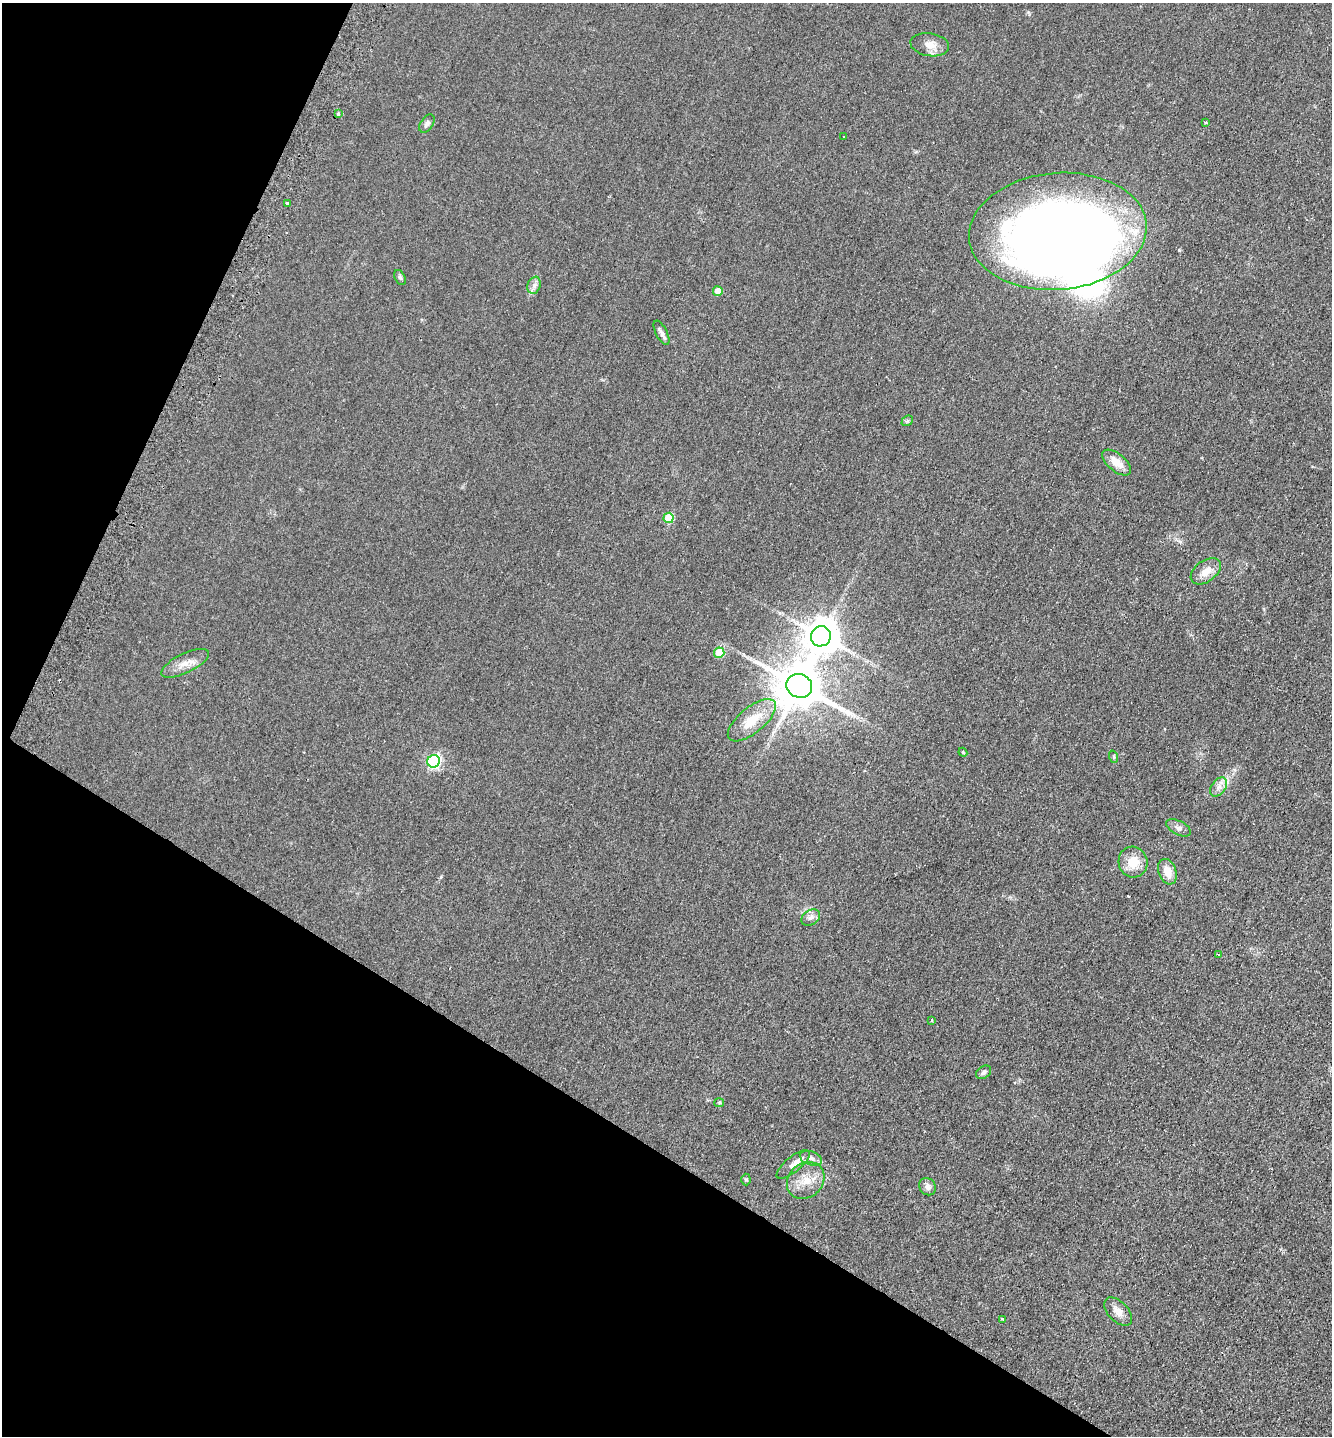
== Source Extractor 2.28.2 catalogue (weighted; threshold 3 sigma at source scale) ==
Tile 9 of 4 x 4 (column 1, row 3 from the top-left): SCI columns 318-1647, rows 1453-2886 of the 5819 x 5771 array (HDU 1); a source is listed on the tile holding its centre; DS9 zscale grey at full resolution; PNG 1334 x 1438 px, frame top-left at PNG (2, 3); each listed source drawn as its Kron ellipse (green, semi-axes under 4 px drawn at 4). Shown black and unused: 27% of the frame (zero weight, under 2 of 3 exposures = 2% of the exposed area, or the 3 px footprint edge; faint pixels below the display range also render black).
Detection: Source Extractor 2.28.2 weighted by HDU 2 'WHT'; one run over the whole footprint, this tile lists its part. Background 0.0324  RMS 0.0069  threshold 0.0311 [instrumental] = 3 sigma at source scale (4.5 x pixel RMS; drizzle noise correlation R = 1.50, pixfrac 1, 0.05/0.05 arcsec/px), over >= 5 px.
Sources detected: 40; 1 inside a brighter object's white glare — neither listed nor drawn; the other 39 listed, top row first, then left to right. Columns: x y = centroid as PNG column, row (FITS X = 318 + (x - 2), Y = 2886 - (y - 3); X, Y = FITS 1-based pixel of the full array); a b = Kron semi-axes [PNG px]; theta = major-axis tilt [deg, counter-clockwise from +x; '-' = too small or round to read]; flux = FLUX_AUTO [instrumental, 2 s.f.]
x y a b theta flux
930 45 19 11 -8 7.1
338 113 4 3 - 1.5
1206 123 3 3 - 0.96
427 124 10 6 54 2.1
844 137 3 3 - 1.5
287 203 3 3 - 1.5
1058 231 89 58 5 910
400 277 8 5 -62 1.4
534 285 9 6 70 2.6
718 291 5 5 - 11
661 333 13 5 -62 2.5
907 421 6 4 41 1.1
1117 462 17 8 -39 8.7
669 518 5 5 - 28
1206 571 17 10 36 8
821 636 10 10 - 1500
719 653 5 5 - 23
185 663 26 9 26 7.9
799 686 13 11 -25 3100
752 720 29 13 40 17
963 752 4 4 - 0.83
1114 757 6 4 -72 0.86
434 761 6 6 - 130
1218 787 11 7 53 3.8
1179 828 13 7 -27 3
1133 862 15 14 - 13
1167 872 13 8 -69 8.4
811 917 10 7 31 3
1218 954 4 2 - 0.77
932 1020 4 2 - 0.48
983 1072 8 6 35 2
719 1103 5 4 - 0.77
811 1158 11 6 -18 3.1
793 1164 20 7 39 5.6
746 1179 6 4 -87 0.99
806 1180 20 17 42 13
928 1187 9 8 - 3.3
1118 1312 17 10 -45 5.6
1002 1319 3 2 - 1